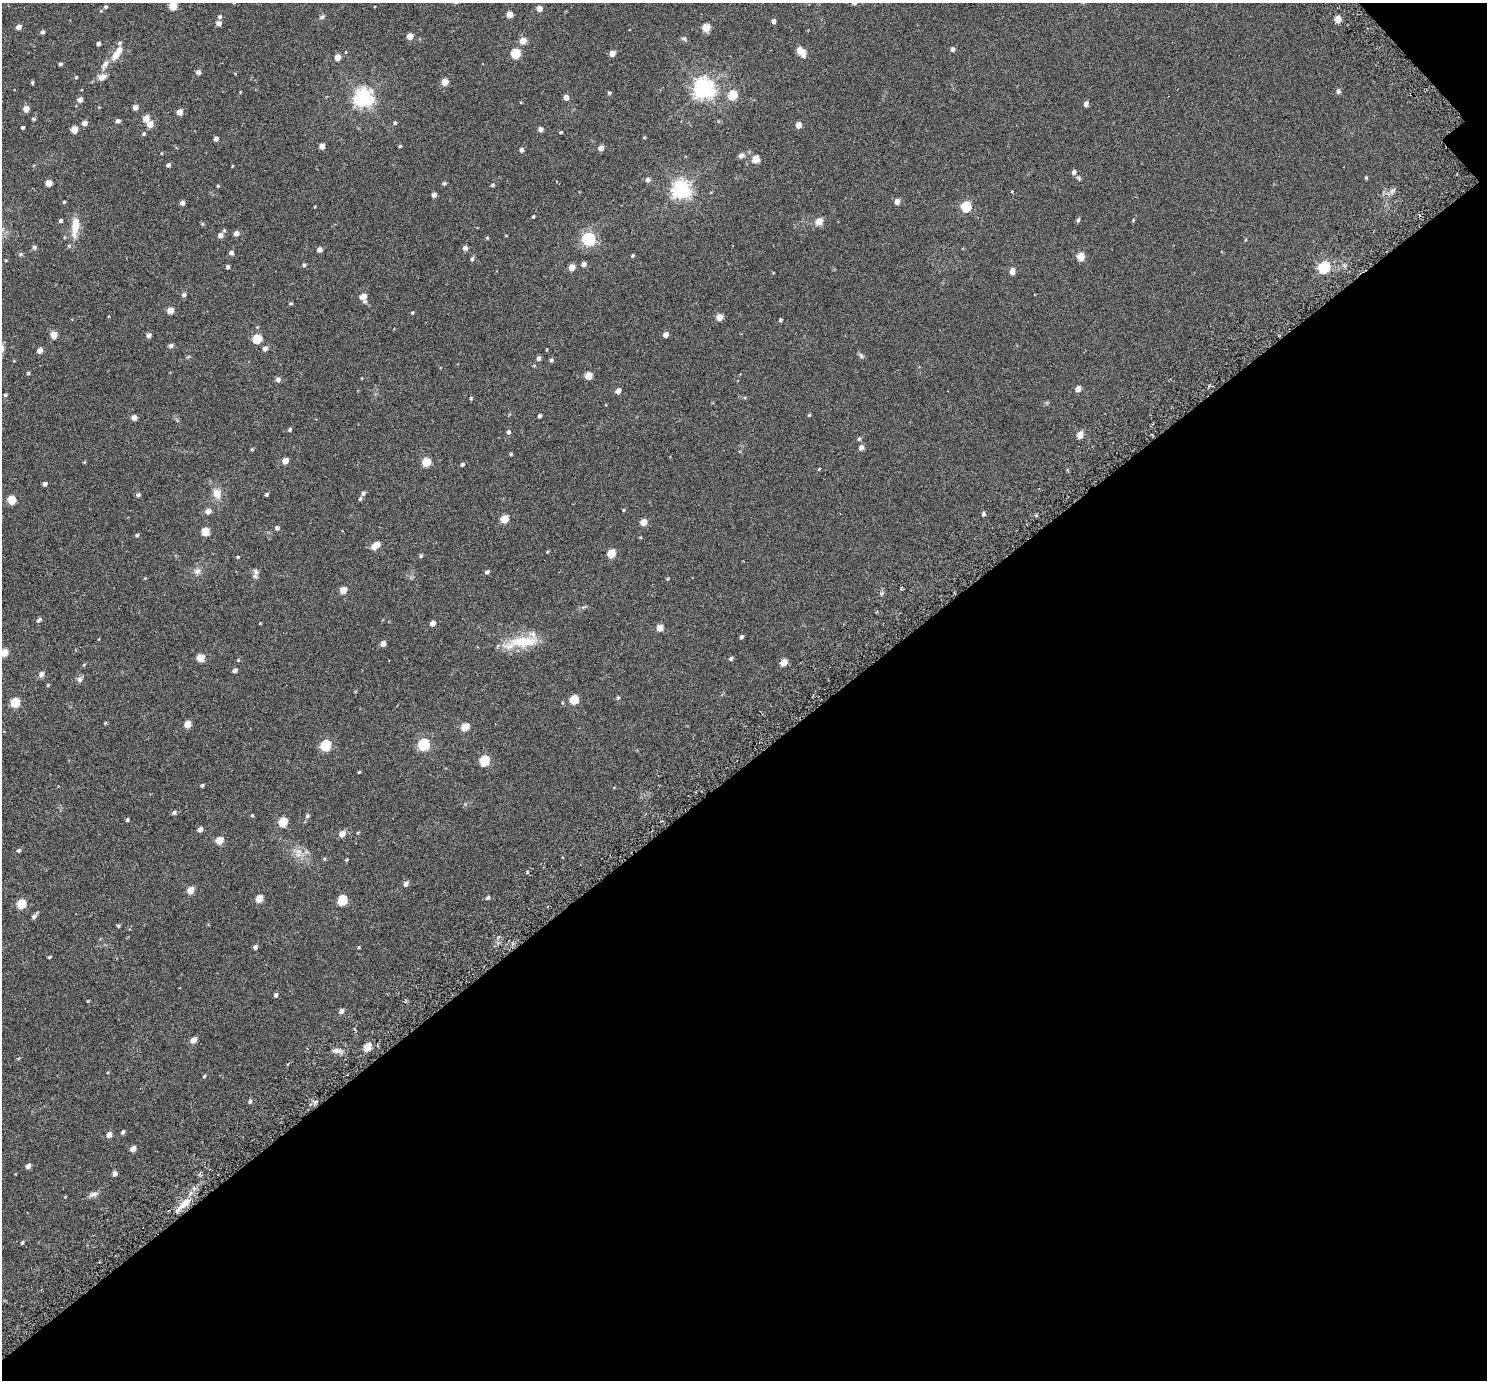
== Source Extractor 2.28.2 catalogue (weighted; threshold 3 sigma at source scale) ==
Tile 12 of 4 x 4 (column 4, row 3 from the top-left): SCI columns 4523-6007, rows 1589-2966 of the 6069 x 6069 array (HDU 1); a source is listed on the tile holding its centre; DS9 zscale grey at full resolution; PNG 1489 x 1382 px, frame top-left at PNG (2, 3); no overlay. Shown black and unused: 45% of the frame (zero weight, under 3 of 6 exposures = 3% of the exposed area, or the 3 px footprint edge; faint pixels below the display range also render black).
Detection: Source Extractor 2.28.2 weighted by HDU 2 'WHT'; one run over the whole footprint, this tile lists its part. Background 0.0263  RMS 0.0071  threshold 0.029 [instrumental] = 3 sigma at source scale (4.09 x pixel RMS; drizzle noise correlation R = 1.36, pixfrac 0.8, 0.05/0.05 arcsec/px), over >= 5 px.
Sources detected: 231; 1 cosmic-ray / hot-pixel residue — not listed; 2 inside a brighter listed object's ellipse — not listed separately; the other 228 listed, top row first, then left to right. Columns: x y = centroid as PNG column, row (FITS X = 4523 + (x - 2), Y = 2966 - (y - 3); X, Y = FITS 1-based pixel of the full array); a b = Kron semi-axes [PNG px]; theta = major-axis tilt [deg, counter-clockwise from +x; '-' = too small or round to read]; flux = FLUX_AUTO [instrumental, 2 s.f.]
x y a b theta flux
173 6 5 5 - 14
105 7 5 4 - 0.96
539 8 5 4 - 4.8
509 14 5 4 - 6.5
220 17 5 5 - 1.2
322 17 7 5 17 1.1
1338 19 5 4 - 9.3
773 21 4 4 - 1.9
219 23 5 4 - 2.7
18 27 4 4 - 3.8
706 27 5 5 - 12
42 32 4 4 - 1.4
410 36 5 4 - 6.2
684 39 6 5 - 0.96
523 41 5 5 - 7.1
98 44 4 3 - 1.7
952 49 5 4 - 1.5
801 52 11 7 -44 5.6
612 53 5 4 - 4.8
515 54 5 5 - 26
115 55 12 8 48 5.4
337 57 5 4 - 5
60 64 4 3 - 0.93
105 64 13 6 56 3.1
198 72 4 4 - 2.6
76 77 3 3 - 0.68
102 77 11 8 31 3.4
445 82 5 4 - 8.6
32 83 4 3 - 0.79
704 89 7 7 - 330
1338 91 6 5 - 1.5
609 93 4 4 - 0.99
732 95 5 5 - 22
566 97 5 5 - 3.2
363 98 7 6 - 260
80 100 5 4 - 3.3
1086 104 5 4 - 1.9
135 107 4 4 - 3.5
26 109 5 4 - 5.4
179 112 4 4 - 6.2
146 118 5 5 - 7
34 119 5 3 - 0.83
118 121 5 4 - 1.5
84 123 5 4 - 3.1
395 123 5 4 - 0.82
150 124 5 5 - 5.9
798 125 5 4 - 5.3
23 127 3 3 - 0.95
74 129 5 5 - 9.3
540 129 4 4 - 2.6
561 132 4 3 - 0.6
144 134 4 4 - 0.93
644 137 4 3 - 0.58
216 139 4 4 - 2.3
322 146 4 4 - 3.8
400 146 4 4 - 0.63
601 148 4 4 - 4.7
521 150 5 4 - 1.7
741 155 6 5 - 2
756 159 5 5 - 11
168 165 4 4 - 1.5
1074 172 6 5 - 1.9
1366 177 4 4 - 0.62
648 180 5 5 - 2.1
49 183 5 4 - 7.9
444 183 5 4 - 1.1
493 185 5 4 - 0.8
218 186 4 3 - 0.5
681 190 7 6 - 260
1392 190 7 6 - 1.6
434 195 4 4 - 2.4
897 201 5 4 - 4.1
64 202 4 3 - 0.7
182 203 4 4 - 2.3
966 206 6 5 - 36
533 216 4 3 - 0.71
1078 220 5 4 - 1.1
1133 220 4 3 - 0.55
61 221 4 4 - 1.2
819 221 5 5 - 9.1
75 226 27 9 84 9.7
236 233 5 5 - 2.7
220 235 5 5 - 3.2
487 238 4 4 - 0.57
588 239 6 6 - 100
34 247 5 5 - 1.3
465 248 5 5 - 1.9
319 250 5 4 - 2.5
231 253 4 4 - 1.9
632 255 4 4 - 0.82
1080 256 5 5 - 12
472 259 6 4 74 1
584 264 5 4 - 2.3
304 265 5 4 - 0.9
228 267 4 3 - 1.5
572 267 5 4 - 7.6
1324 267 6 5 - 51
1012 271 5 4 - 5.2
184 294 5 5 - 1.5
363 296 7 5 22 4.1
365 301 6 5 - 1.2
291 303 4 4 - 0.66
170 310 5 4 - 6.5
412 313 4 3 - 0.64
719 317 5 4 - 7
780 320 4 3 - 0.83
54 335 5 4 - 7.8
148 335 5 4 - 2
666 335 5 4 - 3.2
257 339 5 5 - 22
171 345 5 4 - 1.8
265 348 5 5 - 2.3
40 351 5 4 - 3.6
861 356 9 5 -53 1.2
539 358 5 4 - 1.9
551 360 5 4 - 1.2
28 373 4 4 - 0.78
588 375 5 5 - 10
278 379 5 5 - 1.8
1078 389 5 4 - 4.7
618 391 5 4 - 3.2
5 395 4 3 - 0.84
471 398 4 3 - 0.82
809 415 4 4 - 0.68
540 416 4 3 - 1.1
134 417 4 4 - 4.1
290 429 4 4 - 0.87
508 432 5 4 - 1.4
1080 435 5 5 - 6.4
859 439 5 4 - 0.82
861 447 5 5 - 2.6
252 449 4 4 - 0.64
511 454 4 3 - 0.77
285 461 5 4 - 5.5
426 462 5 5 - 18
462 464 5 4 - 1
45 484 4 4 - 1.8
363 493 5 4 - 1.4
217 494 11 9 -76 5.8
267 494 4 3 - 0.89
138 495 5 4 - 1.3
360 499 5 4 - 0.97
12 500 6 5 - 13
623 510 5 3 - 0.5
208 511 5 5 - 3.6
983 514 5 4 - 1.2
1036 515 4 4 - 0.67
504 519 5 5 - 13
643 522 5 4 - 7.6
277 528 5 5 - 1.3
205 532 5 5 - 14
137 535 4 4 - 1
376 545 8 4 36 8.4
547 552 4 3 - 0.5
611 554 5 5 - 15
421 556 5 4 - 0.9
238 557 4 3 - 0.71
197 571 9 7 40 2.6
256 571 10 6 -55 1.8
487 572 5 4 - 1.3
145 578 4 4 - 0.43
667 579 5 3 - 0.58
343 590 5 4 - 6.4
39 620 8 5 40 1.3
432 623 5 4 - 3.8
660 628 5 4 - 8.4
741 637 4 4 - 1.1
523 642 41 13 4 18
383 643 5 4 - 3.5
4 653 5 5 - 10
200 658 5 5 - 11
731 658 5 4 - 1.3
238 660 4 3 - 0.55
783 662 5 5 - 7.4
84 665 5 4 - 0.67
235 670 4 4 - 1.9
41 674 7 6 - 2.3
79 679 7 7 - 1.7
48 685 4 4 - 0.53
618 698 5 4 - 0.85
574 700 6 5 - 20
15 702 5 5 - 24
105 723 5 4 - 0.52
187 724 5 4 - 8.6
465 727 6 5 - 12
423 744 6 5 - 60
325 745 6 5 - 43
484 761 6 5 - 29
359 772 3 3 - 0.54
202 785 4 3 - 0.88
174 813 6 5 - 1.3
252 815 4 4 - 0.51
307 816 6 5 - 1.2
127 820 4 3 - 0.84
283 822 5 5 - 20
200 829 5 4 - 2.6
342 834 5 5 - 5.2
219 840 5 5 - 10
19 850 5 4 - 1
298 851 8 5 0 2.1
346 860 4 3 - 0.61
406 884 6 5 - 2.4
190 890 5 4 - 8.8
488 898 5 4 - 0.95
259 899 5 4 - 10
342 900 6 5 - 30
21 904 5 5 - 24
34 916 6 4 50 1.9
118 925 6 3 -19 0.56
255 947 4 4 - 1.6
49 957 4 3 - 0.62
276 995 5 4 - 1.4
88 1001 3 3 - 0.44
341 1011 5 4 - 2.8
193 1040 5 4 - 5.5
367 1047 5 4 - 16
336 1050 11 6 -1 2.4
18 1059 5 3 - 0.54
204 1076 5 3 - 0.72
250 1101 5 4 - 1.2
123 1132 5 4 - 1.2
109 1135 6 5 - 3.1
133 1149 5 4 - 4.7
28 1166 5 4 - 2.6
115 1173 5 5 - 1.6
93 1194 12 6 13 2.3
185 1203 20 7 41 8.2
22 1243 4 3 - 0.8
Overlapping masked pixels (flux is a lower limit): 1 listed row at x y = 185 1203
Isophote crosses this tile's border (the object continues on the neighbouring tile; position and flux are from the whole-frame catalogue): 2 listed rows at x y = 173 6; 4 653